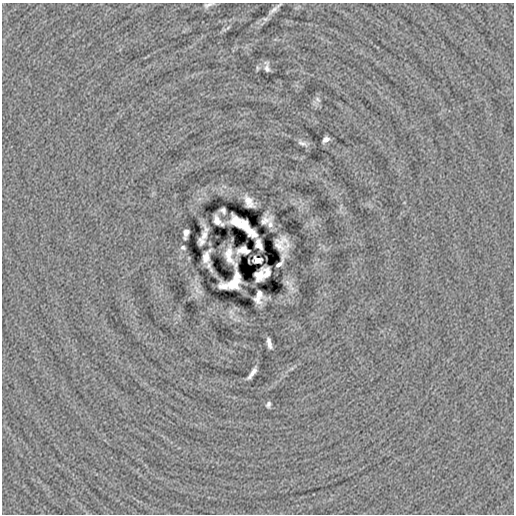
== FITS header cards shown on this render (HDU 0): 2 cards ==
NAXIS1  =                  512
NAXIS2  =                  512

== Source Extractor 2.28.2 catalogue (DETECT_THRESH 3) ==
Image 512 x 512 px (HDU 0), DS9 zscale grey, 1 PNG px = 1 image px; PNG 516 x 516 px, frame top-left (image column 1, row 512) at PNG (2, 3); no overlay
Background -2.41e-05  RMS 0.014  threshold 0.0425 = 3 sigma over >= 5 px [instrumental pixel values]
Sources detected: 37; all 37 listed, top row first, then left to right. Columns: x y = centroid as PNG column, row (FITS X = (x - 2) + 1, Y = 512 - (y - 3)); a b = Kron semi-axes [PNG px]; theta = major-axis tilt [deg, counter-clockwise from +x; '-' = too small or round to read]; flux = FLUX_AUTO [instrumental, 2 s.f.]
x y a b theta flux
208 5 13 5 19 3.9
274 9 20 6 39 5.4
224 30 7 4 18 1.6
267 67 9 4 -84 3.8
258 68 7 4 -90 1.4
318 99 9 5 -49 2.1
326 139 7 4 35 4.4
302 143 13 6 -25 3.8
249 202 12 6 -56 7.6
223 211 6 5 - 2.6
217 221 9 5 -64 5.7
265 221 12 7 32 3
237 222 15 8 -43 11
270 224 8 7 - 4.1
246 226 24 6 -52 7.9
186 233 9 5 77 5.6
204 235 12 7 86 6.2
202 241 7 5 89 4
259 244 10 5 -72 6.3
282 244 13 12 - 8.9
183 248 4 3 - 1.7
243 250 11 6 -1 5.2
230 256 21 7 -69 10
206 257 12 6 71 7.4
257 260 6 5 - 15
280 262 16 4 59 4.5
211 270 10 5 -55 2.9
267 274 11 5 68 5
259 275 12 8 62 6
234 282 17 10 60 5.4
223 286 9 6 -9 5.4
196 289 14 5 -65 5.5
259 294 7 6 - 3.6
257 299 8 5 -40 4.2
269 343 10 4 -76 4.8
252 373 14 4 55 5.5
268 404 6 4 65 2.4
At the frame edge (FLAGS 8, measured only in part): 1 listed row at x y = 208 5